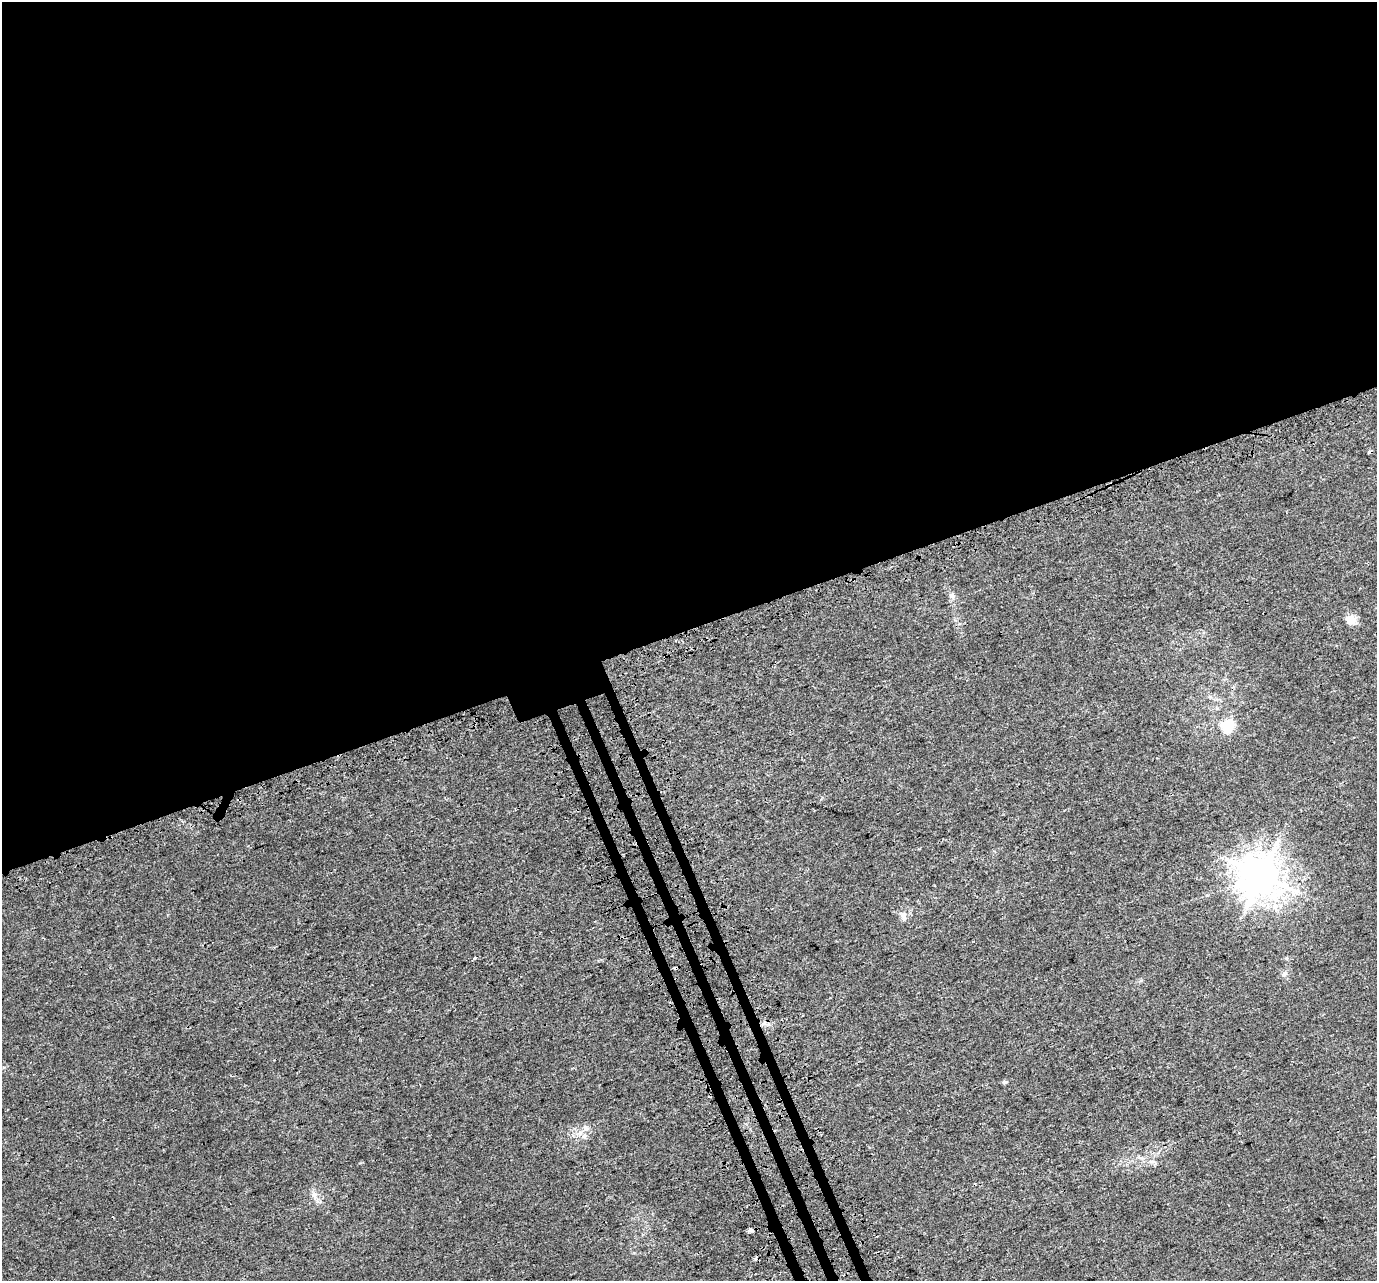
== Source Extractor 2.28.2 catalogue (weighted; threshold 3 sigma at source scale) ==
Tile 2 of 4 x 4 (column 2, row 1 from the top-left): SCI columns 1451-2825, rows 4000-5278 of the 5654 x 5495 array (HDU 1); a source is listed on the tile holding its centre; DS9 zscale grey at full resolution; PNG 1379 x 1283 px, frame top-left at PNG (2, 2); no overlay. Shown black and unused: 51% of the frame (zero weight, under 3 of 4 exposures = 6% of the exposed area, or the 3 px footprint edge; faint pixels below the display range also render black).
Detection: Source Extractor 2.28.2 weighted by HDU 2 'WHT'; one run over the whole footprint, this tile lists its part. Background 0.00395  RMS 0.0025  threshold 0.0112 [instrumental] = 3 sigma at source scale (4.5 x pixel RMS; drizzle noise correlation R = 1.50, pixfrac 1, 0.0396/0.0396 arcsec/px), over >= 5 px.
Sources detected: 14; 2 cosmic-ray / hot-pixel residue — not listed; the other 12 listed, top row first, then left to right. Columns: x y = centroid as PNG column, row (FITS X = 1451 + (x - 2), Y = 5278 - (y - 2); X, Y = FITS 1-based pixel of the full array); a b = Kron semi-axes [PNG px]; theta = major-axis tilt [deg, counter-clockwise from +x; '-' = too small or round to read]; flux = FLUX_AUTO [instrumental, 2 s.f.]
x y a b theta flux
952 596 10 6 -70 0.83
1351 619 12 10 -18 2.6
1228 726 6 6 - 29
1262 875 12 12 - 610
903 915 10 9 - 1.3
474 958 4 3 - 1.4
1284 974 9 7 35 0.8
1004 1082 6 5 - 0.42
586 1128 9 6 -61 0.8
584 1136 7 5 44 0.67
314 1196 11 7 -63 1.2
751 1230 3 3 - 1.1
Unlisted compact peaks at least as high as the median listed source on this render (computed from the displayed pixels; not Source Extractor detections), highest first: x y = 360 1163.